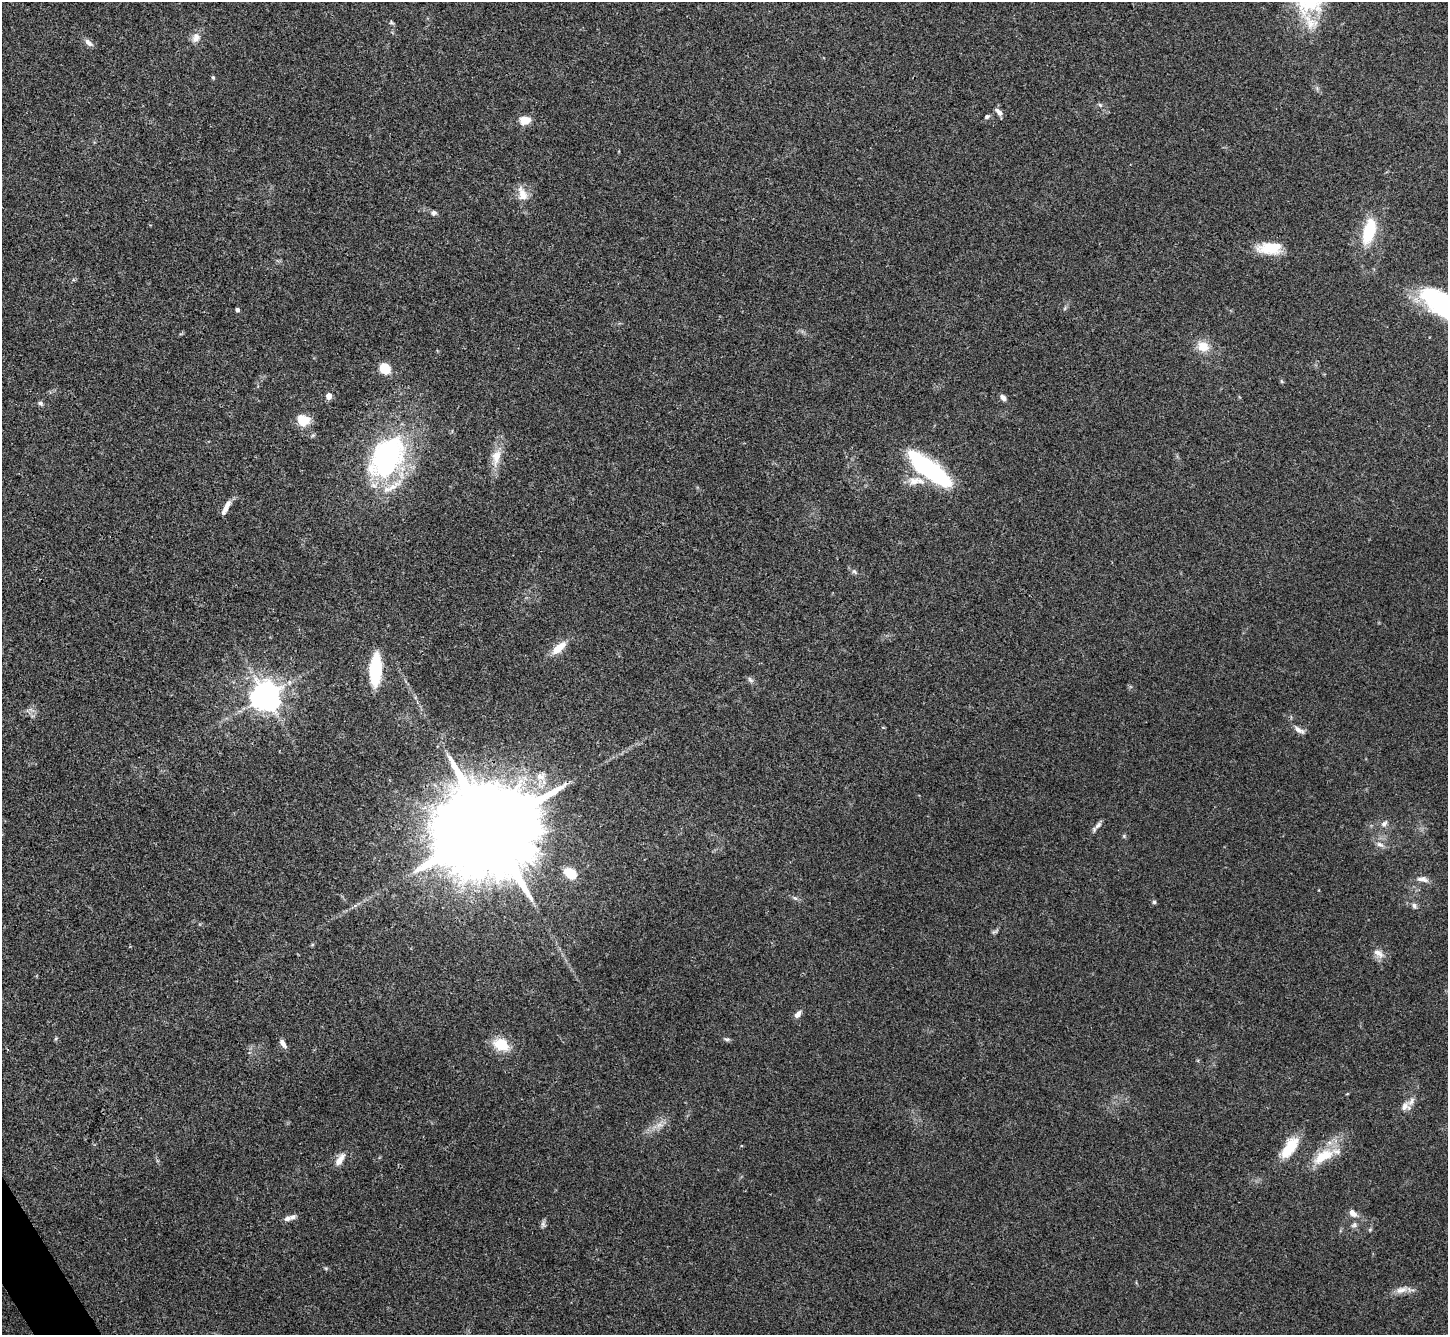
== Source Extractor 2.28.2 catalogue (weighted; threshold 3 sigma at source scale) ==
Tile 7 of 4 x 4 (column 3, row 2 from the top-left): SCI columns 2893-4338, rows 2819-4151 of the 5785 x 5776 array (HDU 1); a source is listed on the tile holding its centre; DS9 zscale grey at full resolution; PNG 1450 x 1337 px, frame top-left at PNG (2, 2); no overlay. Shown black and unused: <1% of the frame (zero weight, under 3 of 4 exposures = <1% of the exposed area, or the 3 px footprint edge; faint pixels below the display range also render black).
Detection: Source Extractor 2.28.2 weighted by HDU 2 'WHT'; one run over the whole footprint, this tile lists its part. Background 0.0707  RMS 0.0055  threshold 0.0248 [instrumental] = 3 sigma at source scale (4.5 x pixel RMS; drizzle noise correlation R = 1.50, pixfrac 1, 0.05/0.05 arcsec/px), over >= 5 px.
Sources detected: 63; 5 inside a brighter listed object's ellipse — not listed separately; the other 58 listed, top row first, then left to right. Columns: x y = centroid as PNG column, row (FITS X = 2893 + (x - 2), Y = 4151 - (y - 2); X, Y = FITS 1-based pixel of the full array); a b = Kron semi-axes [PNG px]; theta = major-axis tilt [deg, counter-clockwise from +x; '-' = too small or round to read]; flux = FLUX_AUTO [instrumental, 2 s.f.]
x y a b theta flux
1311 2 41 29 44 37
391 22 7 5 -18 0.86
196 37 14 10 71 4
89 43 13 6 -39 2.6
213 78 5 4 - 0.73
1100 105 6 4 -46 0.83
999 112 12 6 -45 2.6
987 117 7 5 30 1.1
525 120 11 7 4 8
522 194 20 12 -75 7.1
434 213 6 6 - 1.6
1369 231 27 12 74 24
1270 248 29 14 1 15
237 310 4 4 - 1.6
1203 346 13 12 - 8.7
385 369 12 10 -38 10
1281 381 6 4 -70 0.66
329 396 5 4 - 5.9
1003 397 7 5 -44 2.4
40 403 7 5 -32 1.2
303 420 15 12 -27 9.5
387 457 45 29 56 110
496 457 26 12 79 9.4
931 471 46 13 -37 91
916 481 25 10 0 7.5
226 508 21 6 62 4.4
854 571 10 5 -41 1.4
559 648 21 9 40 8.3
375 670 23 8 87 49
750 680 10 6 -45 1.6
265 696 9 8 - 810
1299 730 17 6 -32 2.9
1384 824 10 7 49 2.1
1098 825 12 7 46 2.2
490 828 33 20 25 19000
1124 836 5 5 - 0.76
1380 844 11 6 -25 2.6
570 873 15 10 -32 11
1422 879 17 7 -8 3.4
795 898 7 4 -36 1.1
1154 902 5 5 - 0.84
1414 906 9 6 -70 1.7
995 932 9 4 9 0.95
1379 953 17 9 -35 4.1
798 1014 9 6 51 2.8
727 1039 8 5 -5 1.1
283 1043 11 6 -59 2.6
501 1044 18 13 -26 14
1405 1106 13 11 3 3.8
659 1125 10 6 24 2.8
1289 1147 31 13 54 15
1323 1156 33 15 31 16
340 1160 17 7 58 5.1
1353 1213 12 8 -43 3.5
293 1217 11 6 23 2.1
543 1224 10 5 69 1.5
1354 1225 9 7 31 1.8
1401 1290 17 9 18 4.5
Overlapping masked pixels (flux is a lower limit): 1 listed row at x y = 490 828
Isophote crosses this tile's border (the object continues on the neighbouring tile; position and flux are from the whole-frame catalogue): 1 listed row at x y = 1311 2